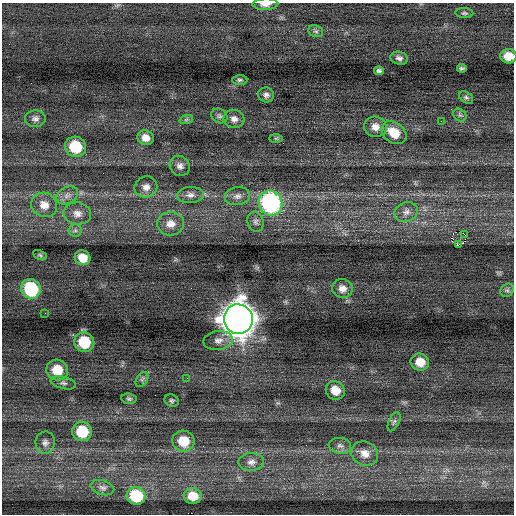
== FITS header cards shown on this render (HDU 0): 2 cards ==
NAXIS1  =                  512 / Axis length
NAXIS2  =                  512 / Axis length

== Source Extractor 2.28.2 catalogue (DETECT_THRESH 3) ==
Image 512 x 512 px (HDU 0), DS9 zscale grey, 1 PNG px = 1 image px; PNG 516 x 516 px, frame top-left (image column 1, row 512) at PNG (2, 3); each listed source drawn as its Kron ellipse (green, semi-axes under 4 px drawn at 4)
Background -0.0158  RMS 0.8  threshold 2.4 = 3 sigma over >= 5 px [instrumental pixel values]
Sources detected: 62; all 62 listed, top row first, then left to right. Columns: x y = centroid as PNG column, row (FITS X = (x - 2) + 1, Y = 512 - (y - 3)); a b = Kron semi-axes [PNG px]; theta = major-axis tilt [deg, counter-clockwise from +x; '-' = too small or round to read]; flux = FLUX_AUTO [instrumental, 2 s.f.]
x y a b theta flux
265 4 13 5 2 360
464 13 9 5 -5 100
316 31 8 5 -21 130
508 56 8 7 - 610
399 58 9 6 -14 190
462 68 5 3 - 93
379 71 5 4 - 130
240 80 7 5 0 110
266 95 8 7 - 190
466 97 8 5 -36 120
460 115 7 6 - 120
219 116 8 7 - 150
35 119 10 8 4 250
234 119 10 9 - 280
186 120 7 4 19 87
441 121 2 2 - 140
375 127 11 10 - 450
394 133 13 10 -36 990
146 138 8 7 - 420
276 138 7 4 -1 78
75 147 10 10 - 1800
180 166 10 9 - 280
146 187 11 10 - 390
67 195 11 8 29 330
190 195 13 8 4 320
237 196 13 9 8 310
270 203 12 11 - 8900
44 205 13 12 - 630
406 212 12 9 21 330
77 214 14 11 -10 430
256 222 10 8 -73 200
171 224 13 11 3 570
75 230 6 6 - 140
465 235 3 2 - 310
458 245 3 3 - 1300
40 255 7 4 -26 88
83 258 8 7 - 710
342 288 10 9 - 370
31 289 10 9 - 3500
507 290 7 6 - 120
45 313 2 2 - 85
238 319 15 14 - 99000
218 341 15 9 7 380
84 342 10 9 - 1800
420 362 9 8 - 730
57 370 11 10 - 1200
187 378 2 2 - 33
142 379 8 5 56 130
63 383 13 6 -13 190
335 390 10 9 - 710
129 399 7 5 -8 100
172 400 7 6 - 110
394 422 10 5 65 140
82 432 10 9 - 1900
183 441 11 10 - 1300
45 443 11 9 87 270
340 446 11 8 -7 250
365 453 14 12 -25 540
251 462 13 9 2 320
102 488 12 7 -16 220
136 496 9 8 - 2200
193 496 9 8 - 790
At the frame edge (FLAGS 8, measured only in part): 2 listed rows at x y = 265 4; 508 56